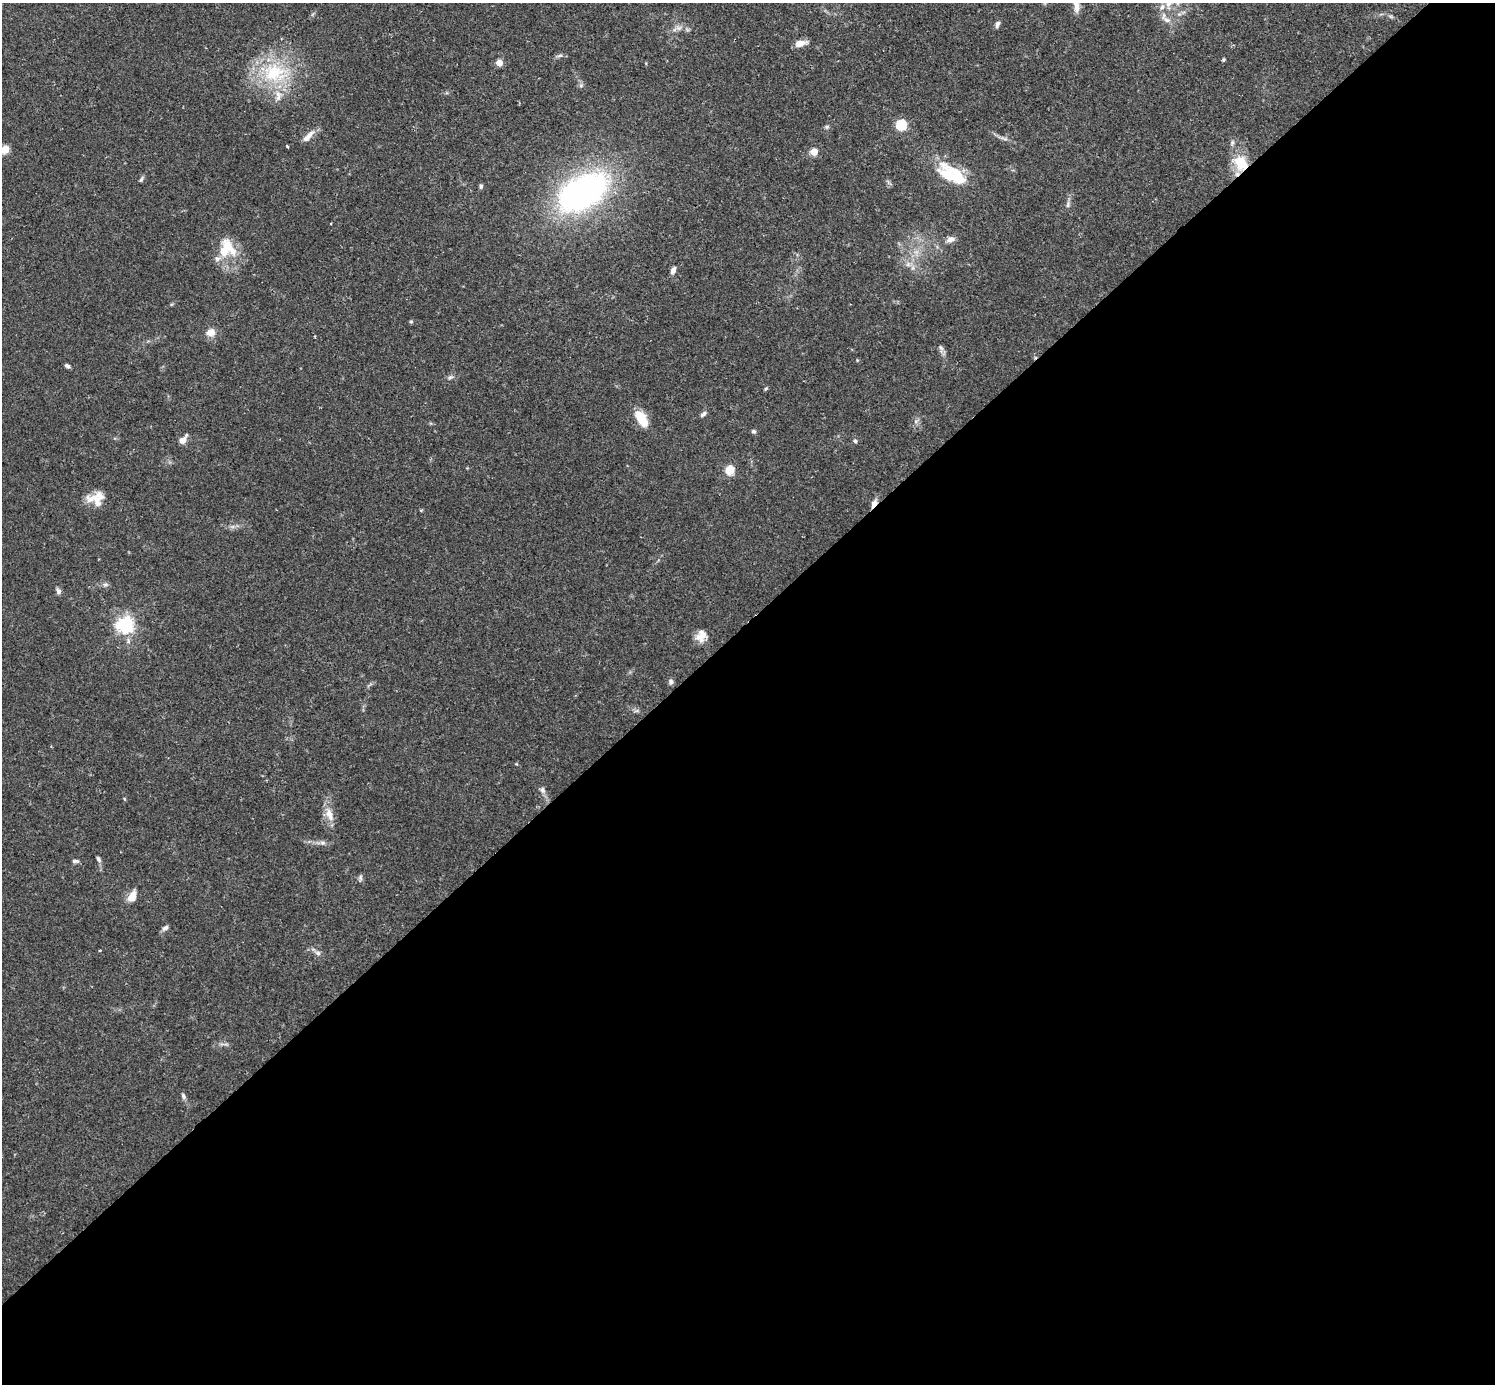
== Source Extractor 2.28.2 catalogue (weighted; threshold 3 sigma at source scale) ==
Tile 15 of 4 x 4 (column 3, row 4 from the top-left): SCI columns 3025-4517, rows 191-1572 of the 6041 x 6040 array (HDU 1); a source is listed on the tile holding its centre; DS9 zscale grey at full resolution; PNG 1497 x 1386 px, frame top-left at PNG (2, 3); no overlay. Shown black and unused: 55% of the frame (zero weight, under 2 of 3 exposures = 2% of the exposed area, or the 3 px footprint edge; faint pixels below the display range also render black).
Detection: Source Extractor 2.28.2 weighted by HDU 2 'WHT'; one run over the whole footprint, this tile lists its part. Background 0.106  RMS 0.006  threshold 0.0269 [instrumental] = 3 sigma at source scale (4.5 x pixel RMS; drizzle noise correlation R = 1.50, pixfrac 1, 0.05/0.05 arcsec/px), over >= 5 px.
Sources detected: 63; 2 inside a brighter object's white glare — not listed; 2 inside a brighter listed object's ellipse — not listed separately; the other 59 listed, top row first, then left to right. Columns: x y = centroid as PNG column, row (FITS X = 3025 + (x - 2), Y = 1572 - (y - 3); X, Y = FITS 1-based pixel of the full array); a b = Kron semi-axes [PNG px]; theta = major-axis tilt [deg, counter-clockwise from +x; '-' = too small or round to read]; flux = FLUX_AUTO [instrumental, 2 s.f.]
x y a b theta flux
1076 4 22 7 -83 6.1
1162 7 9 7 76 3.5
1390 16 8 4 -19 1.2
1167 20 18 7 -45 4.4
997 24 8 5 73 1.9
678 28 9 6 0 2.6
800 43 12 6 11 5.9
560 56 8 4 9 1.4
1223 60 5 4 - 0.75
499 63 4 4 - 11
274 73 40 29 -5 45
581 85 5 5 - 1.1
901 125 5 5 - 50
827 127 6 5 - 1.1
308 136 19 6 46 4.8
1004 138 13 4 -21 2.1
1232 143 8 5 64 1.5
287 146 4 2 - 0.67
5 149 5 5 - 23
814 152 5 5 - 17
1241 163 21 16 -68 16
949 174 38 20 -50 24
141 179 9 4 66 1.1
481 186 6 5 - 1.2
583 192 46 27 31 200
1068 204 10 5 80 1.7
951 239 12 7 27 3.1
226 248 28 15 74 17
908 264 7 6 - 2
673 270 8 5 64 2.6
411 322 4 4 - 0.9
211 332 12 10 18 4.8
941 348 9 5 -45 1.6
67 366 7 4 -32 1.4
450 377 7 5 20 1.4
766 388 6 3 58 0.77
703 414 9 5 39 1.7
641 418 17 9 -59 16
753 431 6 5 - 1.2
183 440 10 8 48 3.7
855 441 5 5 - 1
730 470 5 5 - 31
96 498 20 15 8 10
874 503 10 5 62 3.7
106 584 8 4 -9 1.3
58 591 8 6 -68 1.8
125 625 6 6 - 220
701 636 15 11 67 6.1
671 682 8 6 66 1.5
542 790 9 7 -81 2.1
329 815 21 9 -70 6.6
322 843 8 6 -1 1.9
98 859 7 5 -59 1.3
75 861 8 4 -3 1.5
360 878 8 5 88 1.3
132 896 16 9 64 5.1
165 928 9 6 39 1.9
318 953 8 6 -17 1.8
183 1096 8 5 -64 1.5
Overlapping masked pixels (flux is a lower limit): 2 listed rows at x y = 1241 163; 874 503
Isophote crosses this tile's border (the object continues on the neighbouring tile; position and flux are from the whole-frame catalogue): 2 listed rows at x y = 1076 4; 5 149